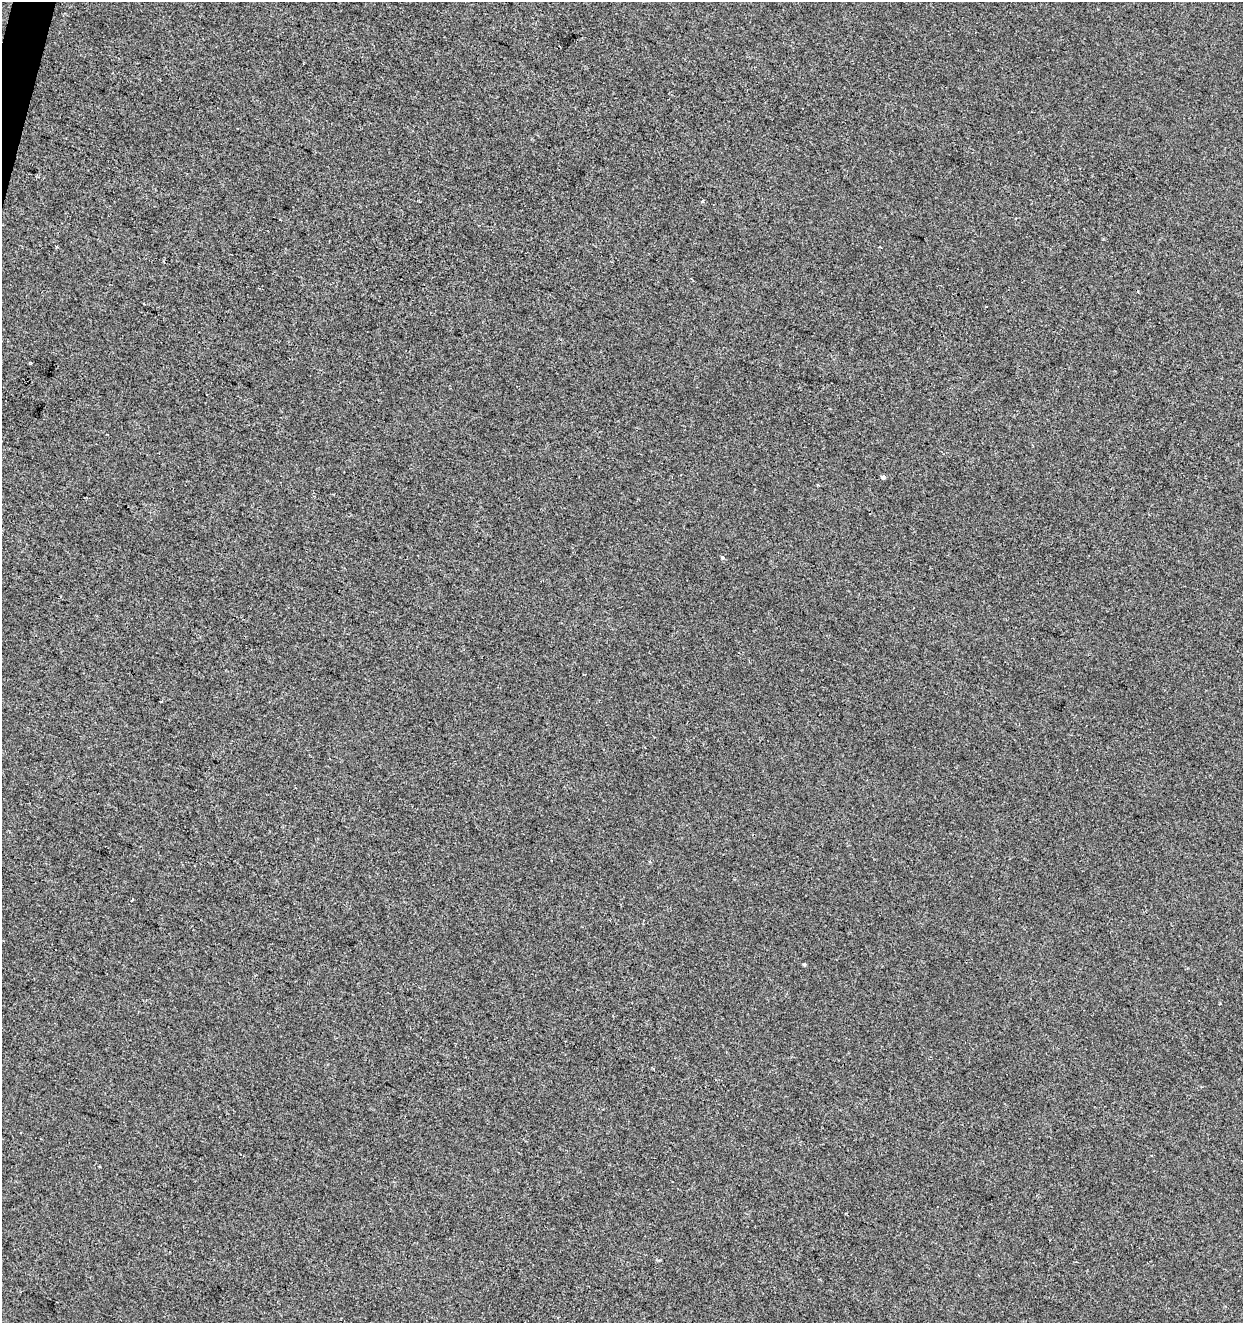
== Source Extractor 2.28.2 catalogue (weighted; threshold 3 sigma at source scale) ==
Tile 11 of 4 x 4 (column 3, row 3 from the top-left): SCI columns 2699-3939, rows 1330-2650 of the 5459 x 5293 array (HDU 1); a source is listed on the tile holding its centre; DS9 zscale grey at full resolution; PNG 1245 x 1325 px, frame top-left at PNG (2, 2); no overlay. Shown black and unused: <1% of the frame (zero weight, under 2 of 3 exposures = <1% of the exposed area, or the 3 px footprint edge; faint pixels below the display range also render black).
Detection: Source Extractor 2.28.2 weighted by HDU 2 'WHT'; one run over the whole footprint, this tile lists its part. Background -7.68e-04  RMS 0.0042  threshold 0.0188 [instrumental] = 3 sigma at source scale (4.5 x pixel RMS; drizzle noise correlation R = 1.50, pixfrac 1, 0.0396/0.0396 arcsec/px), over >= 5 px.
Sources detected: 9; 2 cosmic-ray / hot-pixel residue — not listed; the other 7 listed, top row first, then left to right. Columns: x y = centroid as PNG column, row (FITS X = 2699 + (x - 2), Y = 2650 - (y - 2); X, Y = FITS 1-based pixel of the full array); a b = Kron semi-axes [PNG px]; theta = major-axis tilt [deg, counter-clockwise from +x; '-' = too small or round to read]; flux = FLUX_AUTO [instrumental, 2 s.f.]
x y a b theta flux
703 201 4 3 - 0.8
57 246 3 3 - 0.68
31 363 3 2 - 0.4
883 477 4 3 - 1.9
722 558 5 4 - 0.96
132 900 3 2 - 0.82
804 965 3 3 - 1.3